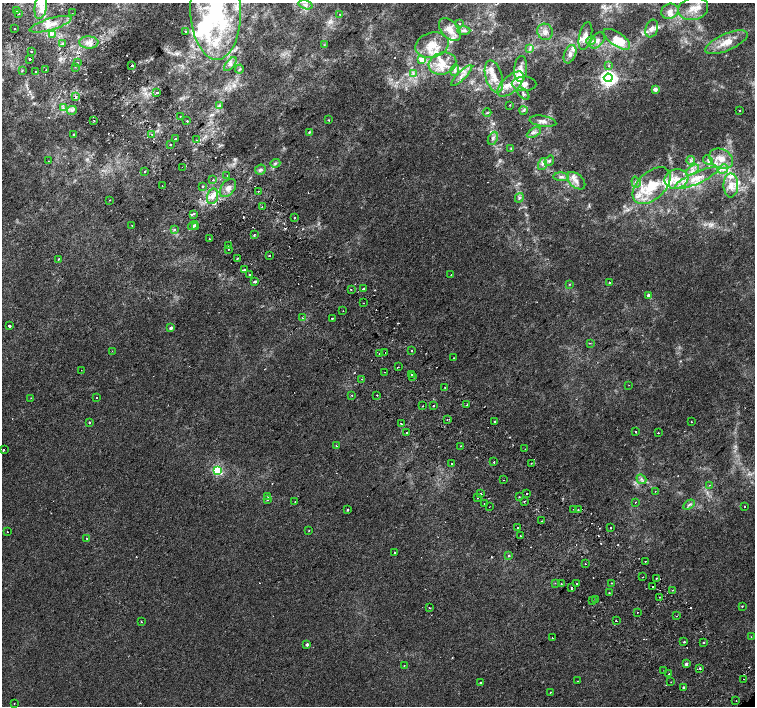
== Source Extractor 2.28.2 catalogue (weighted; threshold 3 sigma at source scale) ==
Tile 11 of 4 x 4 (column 3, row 3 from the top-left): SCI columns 3055-4560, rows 1606-3012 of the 6117 x 6089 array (HDU 1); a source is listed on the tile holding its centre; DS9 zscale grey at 2 x 2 block average (1 PNG px = mean of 2 x 2 image px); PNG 757 x 708 px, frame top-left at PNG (2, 3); each listed source drawn as its Kron ellipse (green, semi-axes under 4 px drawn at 4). Shown black and unused: <1% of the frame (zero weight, under 2 of 3 exposures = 3% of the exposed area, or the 3 px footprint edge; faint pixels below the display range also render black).
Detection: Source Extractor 2.28.2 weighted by HDU 2 'WHT'; one run over the whole footprint, this tile lists its part. Background 0.00197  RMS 0.0023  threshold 0.0104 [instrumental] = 3 sigma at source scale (4.5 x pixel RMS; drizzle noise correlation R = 1.50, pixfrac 1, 0.0396/0.0396 arcsec/px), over >= 5 px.
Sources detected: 288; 28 cosmic-ray / hot-pixel residue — neither listed nor drawn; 23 inside a brighter listed object's ellipse — not listed separately; the other 237 listed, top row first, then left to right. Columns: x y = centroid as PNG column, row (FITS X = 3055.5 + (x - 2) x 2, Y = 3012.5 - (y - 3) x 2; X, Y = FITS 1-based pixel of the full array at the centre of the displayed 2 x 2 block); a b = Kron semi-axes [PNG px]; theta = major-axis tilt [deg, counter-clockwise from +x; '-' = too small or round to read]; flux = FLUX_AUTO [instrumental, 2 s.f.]
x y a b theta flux
305 5 7 4 -15 1.8
41 6 13 6 82 5.5
693 9 15 11 14 7.7
16 10 2 2 - 1.4
215 11 49 25 -88 71
670 11 9 7 23 3
72 13 2 2 - 0.28
19 14 2 2 - 2.2
340 14 2 2 - 0.29
459 23 2 2 - 1.5
50 24 21 6 17 6.8
14 29 2 2 - 0.96
652 29 9 6 72 2.5
450 30 13 8 -48 4.9
185 31 2 2 - 1.4
464 31 6 2 0 0.84
545 32 8 7 - 3
52 34 3 3 - 1.2
585 36 14 6 77 3.6
617 39 15 6 -34 12
591 41 4 3 - 0.98
597 41 9 6 54 2.5
89 42 9 6 -3 3.1
727 42 23 8 24 8
62 44 2 2 - 1.3
324 45 2 2 - 0.29
432 45 17 12 15 9.6
530 48 4 2 - 0.63
31 52 2 2 - 0.61
570 54 9 5 68 2.9
30 59 2 2 - 3.9
422 60 3 3 - 9.2
77 62 2 2 - 2.3
442 63 14 10 15 7.9
230 64 8 3 48 1.5
132 65 2 2 - 1.8
608 66 2 2 - 0.41
75 67 2 2 - 0.4
239 69 4 2 - 0.49
521 69 13 6 85 3.8
22 70 3 2 - 0.34
46 70 2 2 - 0.71
455 71 5 4 - 1.3
35 72 2 2 - 0.29
413 73 4 2 - 0.72
462 75 14 3 45 2.6
494 77 16 8 -74 6.5
608 78 4 4 - 230
510 84 16 8 42 7.3
524 84 12 7 -1 3.8
655 89 2 2 - 6.4
157 92 2 2 - 3.1
523 93 7 3 -48 1
76 96 3 2 - 1.3
510 105 2 2 - 0.33
220 106 4 3 - 0.83
63 108 4 2 - 0.66
72 110 5 3 - 1.2
524 110 4 3 - 0.84
740 111 2 2 - 0.35
487 113 4 2 - 0.44
180 116 2 2 - 1.3
328 120 2 2 - 0.38
94 121 2 2 - 0.32
187 121 2 2 - 0.97
543 121 13 5 -9 2.8
309 132 3 2 - 0.54
534 133 8 3 31 1.4
73 134 2 2 - 3
152 134 2 2 - 1.6
493 138 7 4 64 1.5
175 139 2 2 - 0.73
197 140 2 2 - 1.6
170 145 2 2 - 1.9
511 148 3 2 - 0.38
721 159 12 9 -28 6.3
691 160 4 3 - 0.83
708 160 5 2 - 0.65
48 161 2 2 - 0.23
549 161 5 4 - 0.98
275 163 5 3 - 0.86
542 164 6 3 72 1.2
182 167 2 2 - 0.28
723 169 5 4 - 1.7
260 170 5 5 - 1.2
693 170 7 3 36 1.7
145 172 2 2 - 0.82
227 175 2 2 - 0.41
561 177 8 3 -3 1.4
696 178 23 6 24 7
676 179 12 9 10 7.1
213 180 2 2 - 1.3
576 181 11 6 -42 3.3
636 182 6 4 -71 1.4
731 185 12 7 90 5.3
162 186 2 2 - 0.29
202 186 2 2 - 0.7
652 186 23 13 43 17
228 188 10 6 53 3.2
258 191 2 2 - 0.33
212 196 8 5 73 3
519 198 5 4 - 0.9
110 200 2 2 - 0.37
262 207 2 2 - 0.58
193 214 3 2 - 0.83
295 218 2 2 - 2.5
132 225 2 2 - 0.15
193 226 5 3 - 1.6
196 227 2 2 - 2.4
174 230 4 3 - 0.67
254 235 3 2 - 0.56
209 238 2 2 - 0.7
228 245 2 2 - 0.38
229 249 2 2 - 0.54
270 255 2 2 - 2.2
237 258 2 2 - 0.67
58 259 2 2 - 0.77
244 270 2 2 - 3.1
249 275 2 2 - 1.3
451 275 2 2 - 0.32
255 282 3 2 - 0.86
609 282 2 2 - 1.3
570 284 3 2 - 0.38
364 288 3 2 - 4.1
351 289 2 2 - 0.41
649 295 3 2 - 2.1
363 303 2 2 - 0.31
343 311 2 2 - 0.79
302 318 2 2 - 0.81
332 318 2 2 - 1.3
9 326 2 2 - 5.9
171 328 3 2 - 1.5
590 343 2 2 - 0.32
412 350 2 2 - 0.64
112 351 2 2 - 0.22
385 352 2 2 - 0.24
379 354 2 2 - 1.4
453 358 2 2 - 0.87
398 367 2 2 - 0.82
81 370 2 2 - 0.19
385 372 2 2 - 0.36
411 374 2 2 - 0.52
413 376 2 2 - 0.98
362 379 2 2 - 0.26
629 385 2 2 - 0.2
445 388 2 2 - 0.36
352 395 2 2 - 0.52
377 395 2 2 - 0.76
97 397 2 2 - 0.59
31 398 2 2 - 0.24
467 405 2 2 - 0.84
422 406 2 2 - 0.89
433 406 2 2 - 0.75
447 420 2 2 - 0.44
495 422 2 2 - 0.73
691 422 2 2 - 0.38
89 423 2 2 - 1
401 423 2 2 - 2.3
636 432 2 2 - 0.66
407 433 2 2 - 0.89
658 433 2 2 - 1.1
336 446 2 2 - 1.2
461 446 2 2 - 0.71
525 449 2 2 - 0.28
3 450 2 2 - 1.6
494 462 2 2 - 1.7
452 463 2 2 - 0.63
531 463 2 2 - 0.31
217 470 3 3 - 49
641 479 5 3 - 1
504 480 2 2 - 0.75
709 485 2 2 - 0.29
655 491 2 2 - 0.46
527 493 2 2 - 1.5
481 494 2 2 - 1.7
268 497 2 2 - 0.42
519 497 2 2 - 0.41
478 498 2 2 - 0.69
267 500 3 2 - 0.32
524 501 2 2 - 0.43
295 502 2 2 - 0.17
635 502 2 2 - 0.16
484 503 2 2 - 0.42
689 505 6 3 32 0.95
489 507 2 2 - 0.27
745 507 2 2 - 0.23
574 509 2 2 - 0.48
578 509 2 2 - 0.58
347 510 2 2 - 0.57
541 521 2 2 - 0.54
611 527 2 2 - 1.4
517 528 2 2 - 0.32
309 530 2 2 - 0.22
7 532 2 2 - 0.23
520 535 2 2 - 1.1
87 539 2 2 - 0.71
394 552 2 2 - 0.94
509 556 2 2 - 0.69
645 561 2 2 - 0.41
586 564 2 2 - 2.2
643 577 2 2 - 0.36
656 578 2 2 - 1
555 583 2 2 - 0.25
577 583 2 2 - 0.96
612 583 2 2 - 0.37
561 584 2 2 - 1.1
652 586 2 2 - 1.4
572 587 2 2 - 0.62
672 590 2 2 - 0.6
609 593 2 2 - 0.28
660 597 2 2 - 0.24
596 600 3 2 - 3
593 601 2 2 - 0.36
742 606 2 2 - 0.33
429 608 2 2 - 0.27
637 612 2 2 - 0.8
676 616 2 2 - 0.19
616 621 2 2 - 1.1
141 622 2 2 - 0.44
751 637 2 2 - 0.38
552 638 2 2 - 0.43
684 642 2 2 - 1.8
704 642 3 2 - 0.44
307 644 2 2 - 1.4
686 664 2 2 - 1.3
404 665 2 2 - 0.51
700 668 2 2 - 1.6
664 670 2 2 - 0.2
669 674 2 2 - 2.5
744 679 2 2 - 0.3
577 681 2 2 - 0.29
671 682 2 2 - 0.21
481 683 2 2 - 0.84
683 687 3 2 - 0.69
550 692 2 2 - 0.53
736 700 2 2 - 0.63
14 704 2 2 - 0.21
Overlapping masked pixels (flux is a lower limit): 3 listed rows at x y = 132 65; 76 96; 385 352
Isophote crosses this tile's border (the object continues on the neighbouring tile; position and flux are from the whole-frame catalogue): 2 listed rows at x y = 41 6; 215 11
Diffuse or blended objects may show on this block-average render without a row.